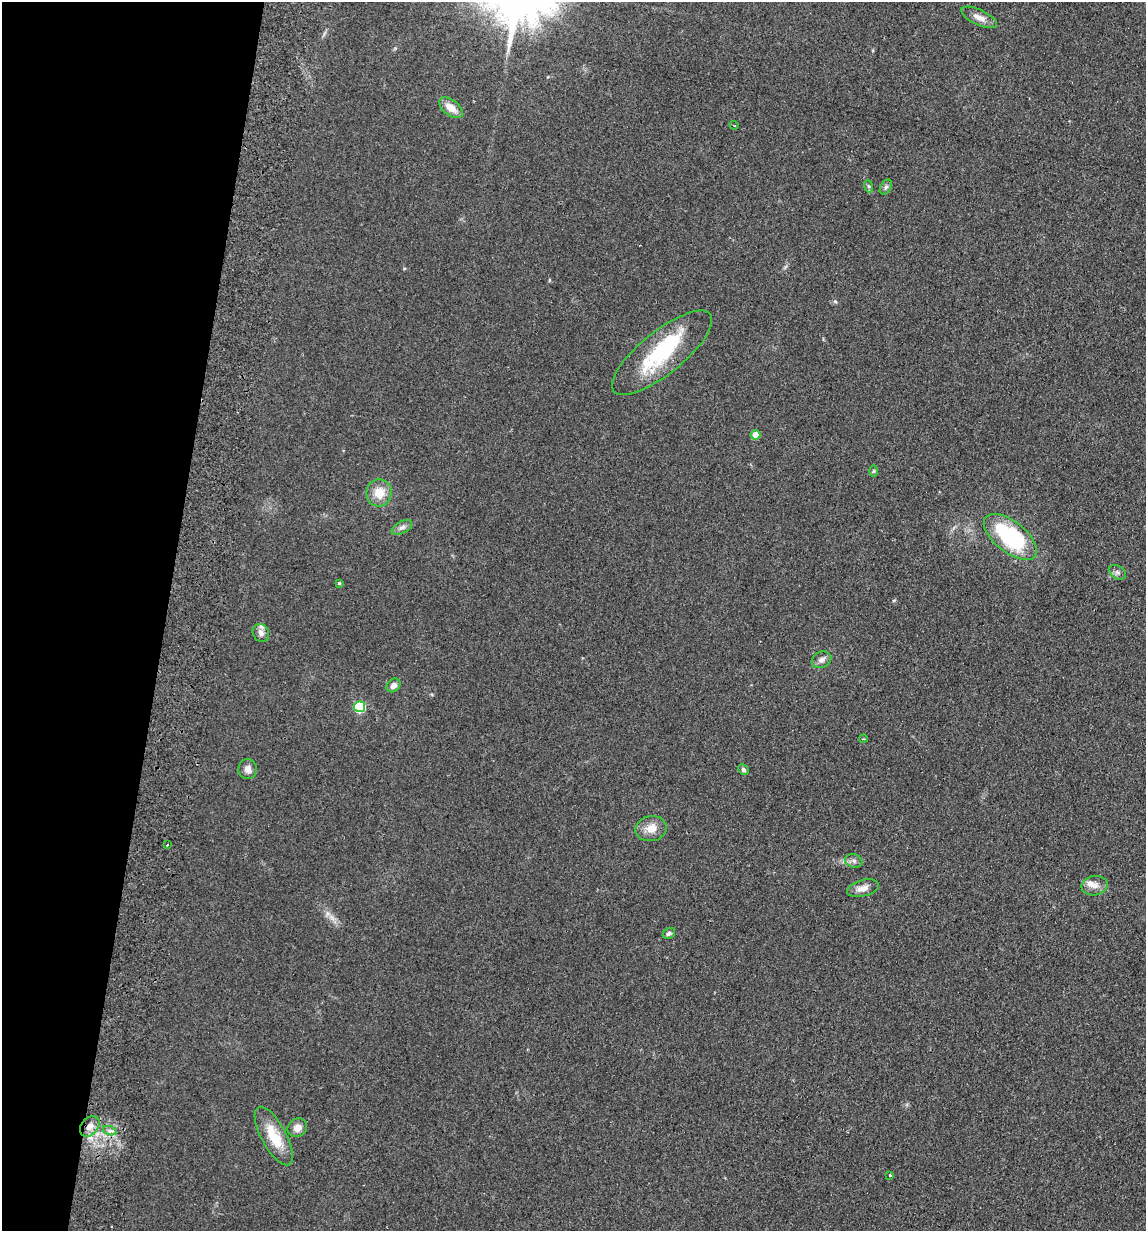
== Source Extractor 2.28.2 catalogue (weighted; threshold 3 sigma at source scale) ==
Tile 9 of 4 x 4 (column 1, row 3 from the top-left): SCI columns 176-1319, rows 1242-2470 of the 5045 x 4941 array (HDU 1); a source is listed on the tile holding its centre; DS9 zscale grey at full resolution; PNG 1148 x 1233 px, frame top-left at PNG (2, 2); each listed source drawn as its Kron ellipse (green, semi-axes under 4 px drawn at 4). Shown black and unused: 14% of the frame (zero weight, under 2 of 3 exposures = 3% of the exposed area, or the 3 px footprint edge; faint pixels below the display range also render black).
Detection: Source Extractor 2.28.2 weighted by HDU 2 'WHT'; one run over the whole footprint, this tile lists its part. Background 0.166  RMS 0.012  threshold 0.0521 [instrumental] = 3 sigma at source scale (4.5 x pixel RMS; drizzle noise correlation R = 1.50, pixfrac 1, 0.05/0.05 arcsec/px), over >= 5 px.
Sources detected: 33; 1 inside a brighter object's white glare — neither listed nor drawn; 1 inside a brighter listed object's ellipse — not listed separately; the other 31 listed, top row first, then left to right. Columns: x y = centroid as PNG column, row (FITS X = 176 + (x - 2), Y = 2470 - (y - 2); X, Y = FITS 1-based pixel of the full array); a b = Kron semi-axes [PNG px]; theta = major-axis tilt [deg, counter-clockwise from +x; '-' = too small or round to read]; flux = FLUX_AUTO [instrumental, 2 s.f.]
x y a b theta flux
979 17 19 7 -25 9.5
451 108 14 8 -38 14
734 125 4 3 - 2.4
868 186 6 4 -70 1.7
886 187 8 5 59 2.8
662 353 62 21 39 93
755 435 5 4 - 19
873 471 6 4 89 1.5
379 493 14 12 86 18
402 527 11 5 29 4.5
1010 537 31 15 -38 110
1117 572 9 6 -30 3.5
339 583 4 4 - 1.2
261 633 9 8 - 5.8
821 660 10 8 26 5.3
393 685 7 6 - 6.4
360 707 5 5 - 90
863 739 4 3 - 0.97
248 769 10 9 - 6.2
743 770 5 5 - 2.5
651 829 16 12 10 13
168 845 3 3 - 4.2
854 861 9 6 -16 3.7
1095 886 13 9 10 8.2
863 888 16 8 14 9.4
669 933 6 5 - 2.9
90 1126 11 8 49 8.8
297 1128 10 9 - 8.3
110 1131 7 4 -18 2.9
274 1136 32 12 -61 34
890 1175 3 3 - 3.8